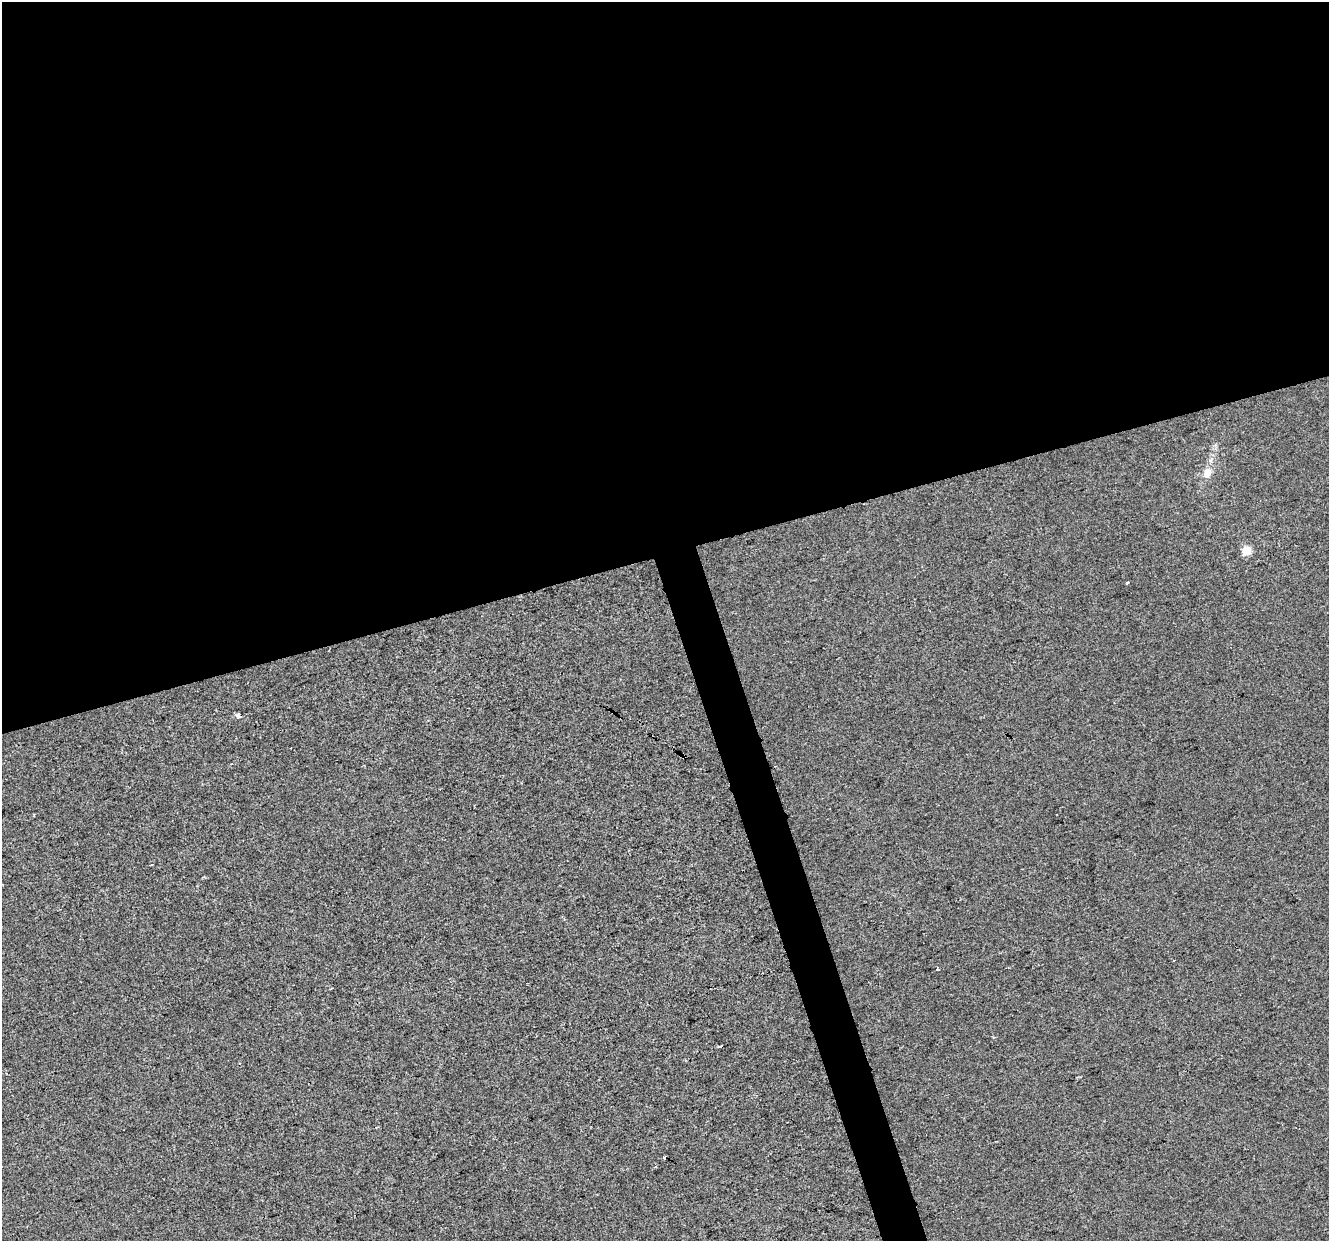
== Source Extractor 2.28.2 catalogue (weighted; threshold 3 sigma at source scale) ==
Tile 2 of 4 x 4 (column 2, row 1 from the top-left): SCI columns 1328-2654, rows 3828-5066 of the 5308 x 5123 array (HDU 1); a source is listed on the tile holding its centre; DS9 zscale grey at full resolution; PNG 1331 x 1243 px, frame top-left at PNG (2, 2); no overlay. Shown black and unused: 47% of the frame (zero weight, under 2 of 3 exposures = <1% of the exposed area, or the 3 px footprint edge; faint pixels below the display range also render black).
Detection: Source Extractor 2.28.2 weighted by HDU 2 'WHT'; one run over the whole footprint, this tile lists its part. Background -8.58e-04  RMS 0.0056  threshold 0.0252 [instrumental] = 3 sigma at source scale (4.5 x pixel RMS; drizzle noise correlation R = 1.50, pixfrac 1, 0.0396/0.0396 arcsec/px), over >= 5 px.
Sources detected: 10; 2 cosmic-ray / hot-pixel residue — not listed; the other 8 listed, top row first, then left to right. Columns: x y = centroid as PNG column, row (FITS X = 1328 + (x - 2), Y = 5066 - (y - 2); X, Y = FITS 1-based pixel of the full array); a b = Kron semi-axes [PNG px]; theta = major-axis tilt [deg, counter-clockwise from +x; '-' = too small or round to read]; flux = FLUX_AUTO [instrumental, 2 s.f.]
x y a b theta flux
1207 473 13 9 69 5.1
1246 551 5 5 - 23
1127 582 3 3 - 1.1
238 716 4 4 - 6
938 969 3 3 - 1.7
720 1046 4 2 - 0.95
664 1158 3 3 - 1.8
655 1167 3 3 - 0.67